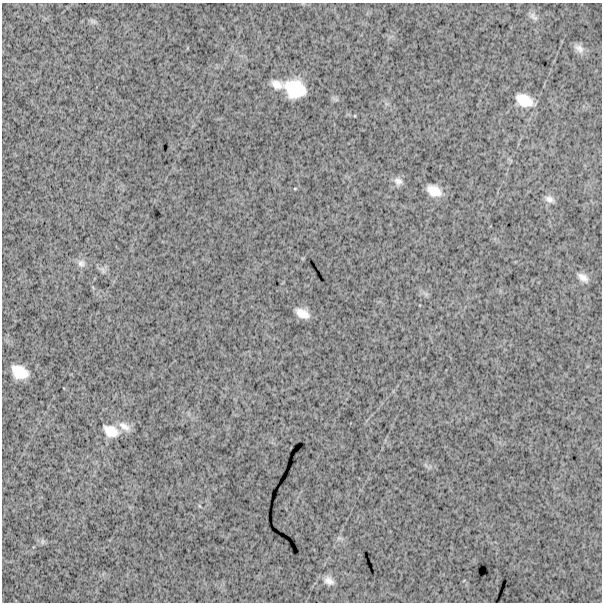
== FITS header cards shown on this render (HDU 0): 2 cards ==
NAXIS1  =                  600
NAXIS2  =                  600

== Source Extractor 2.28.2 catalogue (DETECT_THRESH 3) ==
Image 600 x 600 px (HDU 0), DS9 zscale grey, 1 PNG px = 1 image px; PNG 604 x 604 px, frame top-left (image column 1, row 600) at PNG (2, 3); no overlay
Background 1830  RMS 240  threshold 713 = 3 sigma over >= 5 px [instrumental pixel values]
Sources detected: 20; all 20 listed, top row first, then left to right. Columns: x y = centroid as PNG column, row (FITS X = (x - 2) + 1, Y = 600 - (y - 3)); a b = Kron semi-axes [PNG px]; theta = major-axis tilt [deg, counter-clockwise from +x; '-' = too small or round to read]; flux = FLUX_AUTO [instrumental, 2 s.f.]
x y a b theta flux
534 17 14 6 -43 65000
93 21 11 5 -23 39000
579 48 15 8 -39 94000
277 85 15 11 -25 160000
295 89 20 15 -23 650000
524 100 17 11 -26 310000
398 181 12 10 -37 94000
295 188 5 3 - 13000
434 191 14 9 -30 230000
549 199 12 8 -21 83000
81 263 12 11 - 95000
103 270 11 6 -57 60000
583 277 14 8 -37 110000
302 313 13 7 -27 180000
19 372 15 11 -28 350000
125 426 19 9 -33 140000
111 431 19 13 -25 270000
339 538 7 4 33 33000
42 541 9 4 -90 29000
329 581 12 9 -36 110000